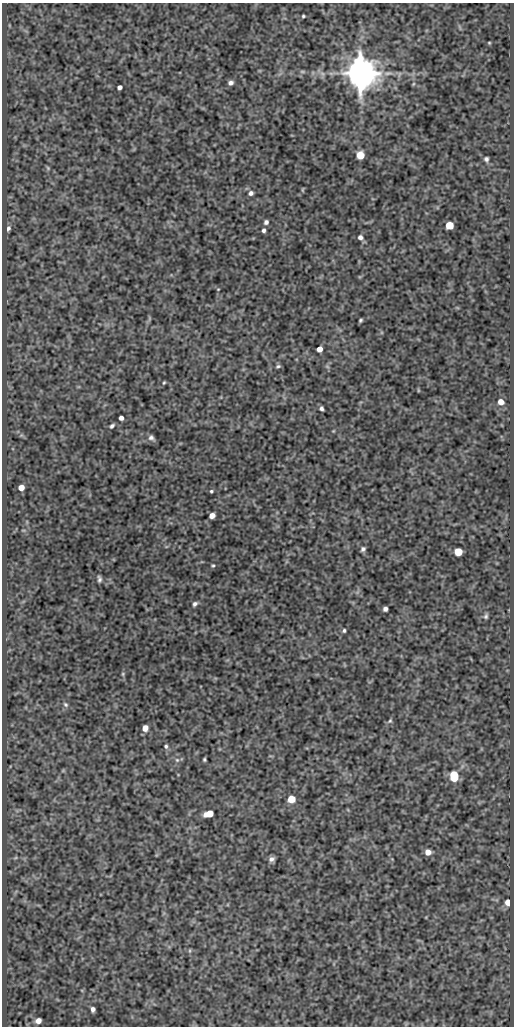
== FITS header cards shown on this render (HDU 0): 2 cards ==
NAXIS1  =                  512
NAXIS2  =                 1024

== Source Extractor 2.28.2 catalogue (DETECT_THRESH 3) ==
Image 512 x 1024 px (HDU 0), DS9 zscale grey, 1 PNG px = 1 image px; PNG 516 x 1028 px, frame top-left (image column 1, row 1024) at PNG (2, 3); no overlay
Background 419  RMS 0.88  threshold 2.65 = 3 sigma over >= 5 px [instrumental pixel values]
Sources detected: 58; all 58 listed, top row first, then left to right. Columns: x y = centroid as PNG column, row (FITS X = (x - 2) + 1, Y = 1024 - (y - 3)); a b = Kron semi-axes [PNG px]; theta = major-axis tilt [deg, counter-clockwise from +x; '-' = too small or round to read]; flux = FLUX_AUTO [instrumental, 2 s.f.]
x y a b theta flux
303 16 4 3 - 76
489 43 3 2 - 48
302 71 9 4 0 100
360 73 9 8 - 170000
322 74 8 5 -31 190
231 83 6 5 - 200
413 84 6 3 71 66
120 87 4 4 - 220
360 155 6 6 - 1000
486 159 6 5 - 140
48 168 6 4 -48 77
303 190 6 3 82 57
251 193 6 5 - 170
266 222 5 5 - 160
449 225 5 5 - 1800
8 228 7 5 72 160
264 230 4 4 - 140
360 237 7 6 - 190
360 320 4 3 - 91
319 349 5 5 - 510
278 366 7 4 10 110
327 366 6 4 -20 85
164 383 4 3 - 64
418 390 6 3 -72 51
501 402 5 5 - 520
321 408 4 4 - 130
121 418 4 4 - 210
112 426 5 4 - 130
333 431 5 4 - 52
151 438 8 6 -34 190
21 487 5 5 - 420
211 491 3 3 - 78
212 515 5 4 - 400
363 549 5 4 - 140
458 552 5 5 - 1700
213 566 4 4 - 70
99 579 6 4 -80 150
195 604 6 4 44 150
385 609 4 4 - 200
486 616 7 5 63 130
344 630 5 4 - 98
123 674 5 4 - 68
66 705 8 6 -45 140
390 721 6 5 - 98
145 728 5 5 - 430
166 746 5 5 - 110
177 760 6 6 - 130
204 760 3 3 - 77
454 776 8 5 -86 2600
291 799 5 5 - 1200
209 814 7 5 16 1300
428 852 6 6 - 460
15 858 6 4 19 76
272 859 6 5 - 220
508 902 5 4 - 560
190 951 6 3 -72 75
93 1009 5 4 - 200
38 1021 5 4 - 410